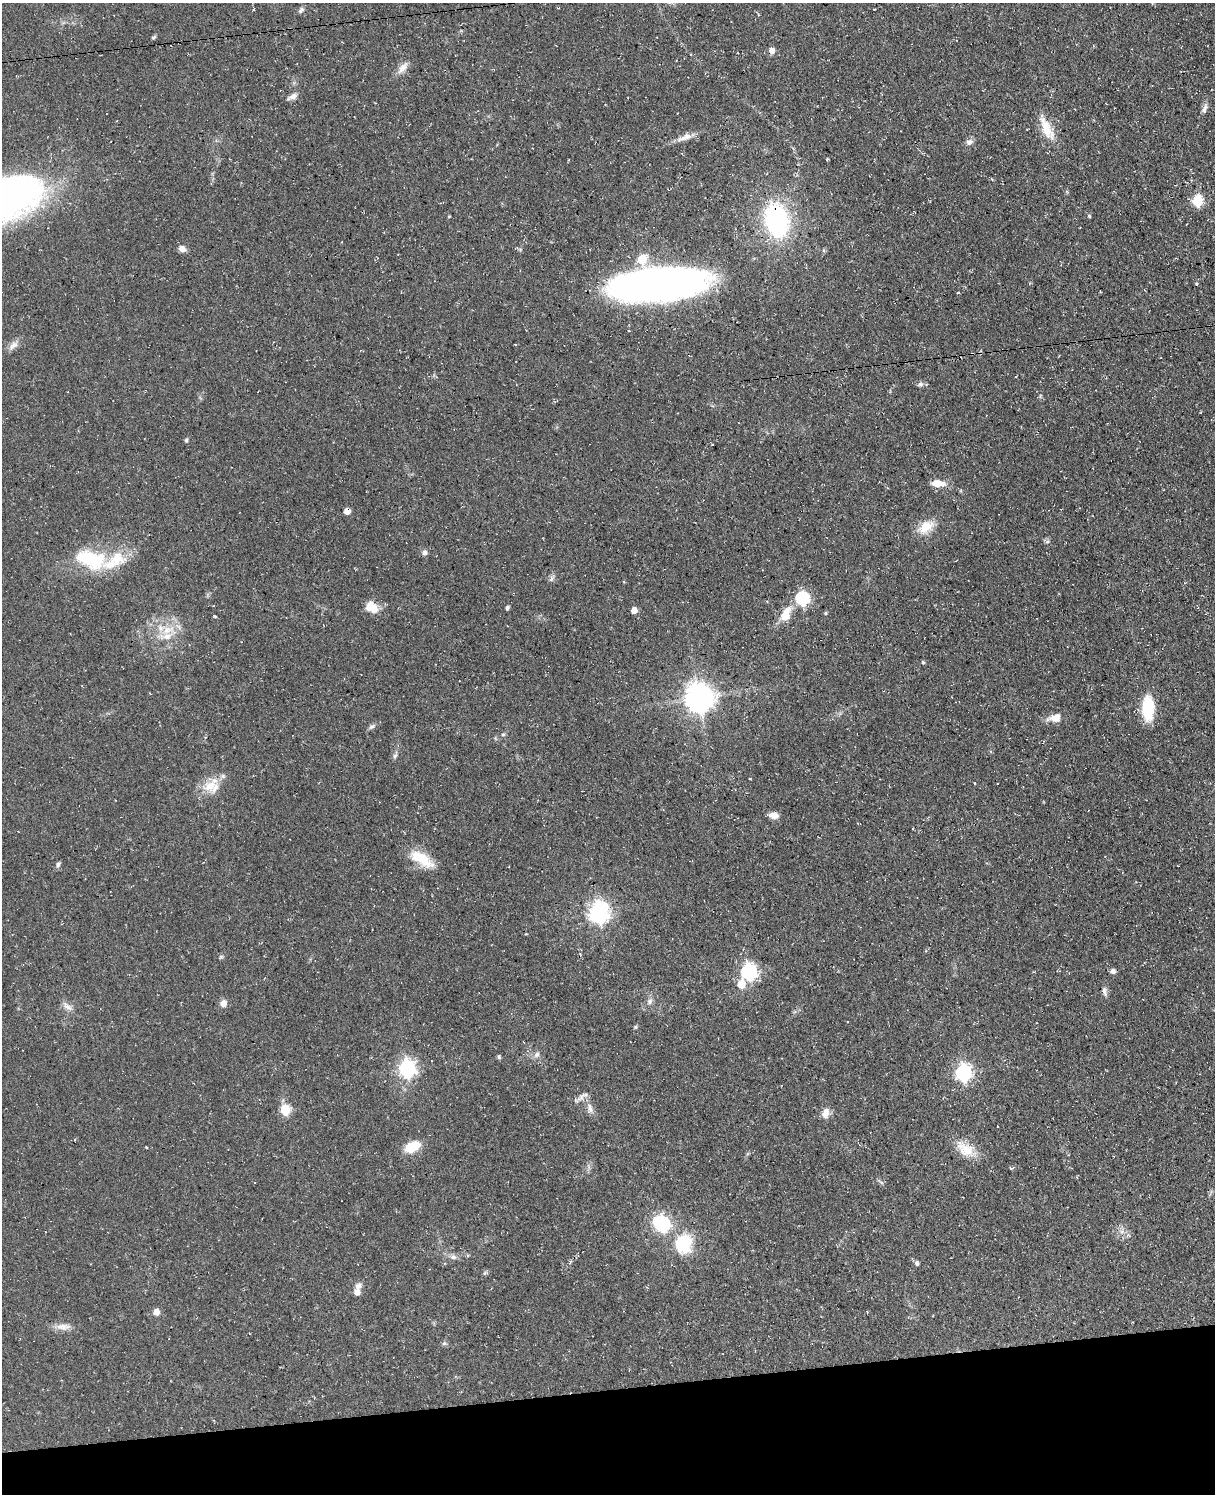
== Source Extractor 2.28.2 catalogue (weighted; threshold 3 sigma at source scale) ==
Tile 10 of 4 x 3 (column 2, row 3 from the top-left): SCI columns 1282-2494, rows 260-1751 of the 4953 x 4872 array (HDU 1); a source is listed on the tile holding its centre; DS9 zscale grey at full resolution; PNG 1217 x 1496 px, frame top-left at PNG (2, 3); no overlay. Shown black and unused: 7% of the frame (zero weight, under 3 of 4 exposures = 4% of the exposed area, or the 3 px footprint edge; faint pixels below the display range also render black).
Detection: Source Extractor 2.28.2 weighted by HDU 2 'WHT'; one run over the whole footprint, this tile lists its part. Background 0.0687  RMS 0.0068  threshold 0.0304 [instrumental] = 3 sigma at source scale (4.5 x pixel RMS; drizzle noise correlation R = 1.50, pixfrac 1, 0.05/0.05 arcsec/px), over >= 5 px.
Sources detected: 94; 1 inside a brighter object's white glare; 3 cosmic-ray / hot-pixel residue — not listed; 3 inside a brighter listed object's ellipse — not listed separately; the other 87 listed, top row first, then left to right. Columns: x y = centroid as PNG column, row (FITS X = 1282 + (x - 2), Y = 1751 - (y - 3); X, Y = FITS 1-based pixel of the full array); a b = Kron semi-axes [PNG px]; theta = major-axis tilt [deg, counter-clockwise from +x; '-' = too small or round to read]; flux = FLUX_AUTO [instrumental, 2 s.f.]
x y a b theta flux
253 10 3 2 - 0.64
301 10 9 6 54 1.7
154 37 7 4 25 0.94
772 51 7 6 - 3.6
403 68 19 9 53 5.5
293 96 10 7 31 3.5
1205 107 7 6 - 2
1046 127 33 12 -69 14
685 137 23 8 19 6
969 142 10 7 21 2.8
827 159 3 3 - 0.76
569 160 4 2 - 0.47
1197 201 6 6 - 53
449 216 3 3 - 0.63
1089 216 5 4 - 0.8
776 220 29 19 -76 100
182 249 8 7 - 3.8
642 259 6 5 - 29
660 284 66 23 5 460
1197 284 5 3 - 0.67
958 293 3 2 - 1.2
629 331 3 3 - 2.1
13 346 17 8 43 4.3
920 384 8 6 1 2
186 440 5 4 - 1.1
937 483 19 8 -2 7.6
347 511 5 5 - 6.8
926 527 23 14 34 12
1047 542 6 4 19 1.1
425 552 7 6 - 2.1
90 559 37 19 -17 43
552 578 9 5 61 1.9
802 599 7 6 - 110
372 607 17 12 -33 9.3
507 608 4 4 - 1.7
634 610 5 5 - 6.3
825 613 5 4 - 0.78
786 614 22 12 63 11
215 616 4 3 - 0.81
168 630 27 13 -11 16
923 662 4 4 - 0.99
699 698 9 8 - 960
1148 708 18 9 -90 42
1055 718 16 9 14 7.3
372 726 10 6 29 1.9
503 734 5 5 - 1.1
395 756 8 5 62 1.6
975 783 3 3 - 0.5
210 786 22 15 26 13
774 815 11 8 -7 4.5
421 859 31 13 -31 18
58 864 8 6 60 1.7
599 912 8 7 - 400
221 957 6 4 31 0.99
1113 971 7 6 - 2.1
749 972 7 6 - 170
1033 972 4 2 - 0.48
741 984 7 6 - 14
1105 991 12 6 -78 2.6
650 1002 9 7 49 2.5
223 1003 10 8 55 3.7
67 1006 18 7 -37 4
635 1027 5 4 - 0.9
537 1055 10 6 50 2.4
499 1057 5 4 - 1.3
407 1068 7 7 - 220
963 1073 7 6 - 200
585 1095 13 6 9 3
590 1108 14 8 -72 4.3
285 1110 6 5 - 37
825 1113 13 9 74 5
997 1126 2 2 - 0.4
146 1147 3 2 - 0.48
412 1147 17 10 27 17
966 1149 28 16 -30 14
1011 1168 7 4 9 0.96
663 1224 7 6 - 110
683 1243 23 19 79 31
468 1255 5 3 - 0.8
453 1257 9 7 -17 2.7
917 1263 6 5 - 1.7
485 1273 7 4 3 1.1
358 1286 10 7 43 3.2
357 1292 6 6 - 4.8
156 1312 6 5 - 5.4
63 1327 22 8 0 5.8
444 1343 7 5 41 1.3
Overlapping masked pixels (flux is a lower limit): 2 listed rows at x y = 776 220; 347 511